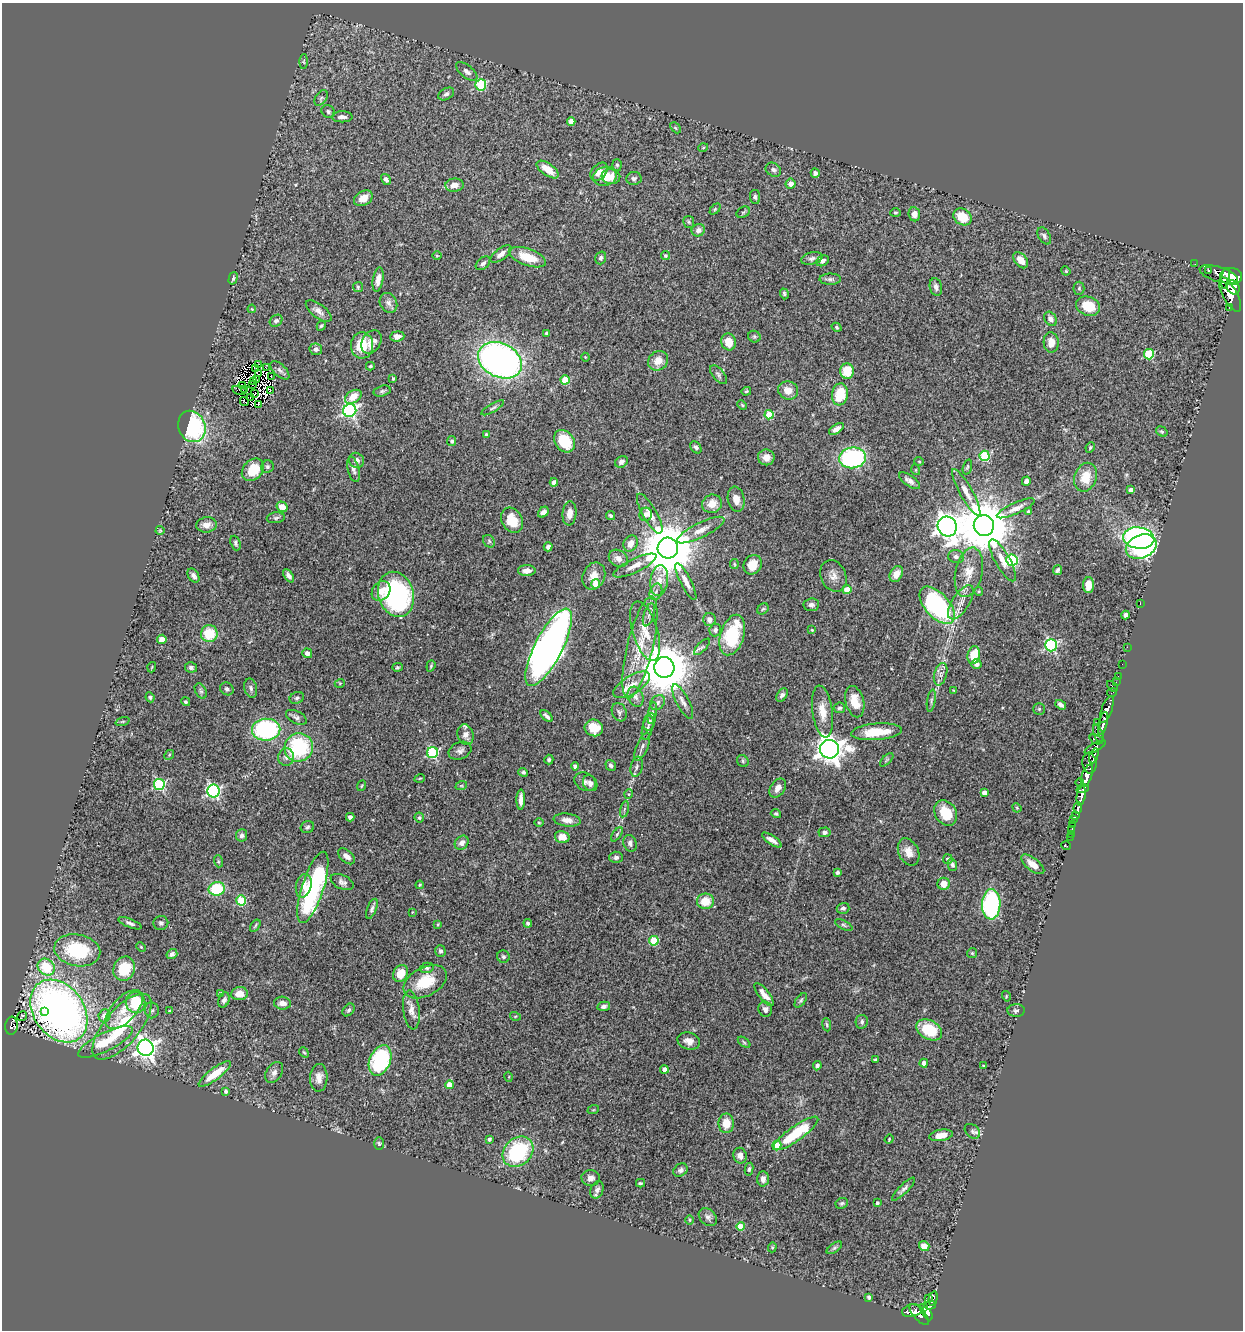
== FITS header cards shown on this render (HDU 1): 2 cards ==
NAXIS1  =                 1241
NAXIS2  =                 1328

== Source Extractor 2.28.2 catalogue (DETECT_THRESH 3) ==
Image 1241 x 1328 px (HDU 1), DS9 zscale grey, 1 PNG px = 1 image px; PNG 1245 x 1332 px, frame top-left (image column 1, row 1328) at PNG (2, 3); each listed source drawn as its Kron ellipse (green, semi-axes under 4 px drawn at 4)
Background 0.614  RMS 0.038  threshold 0.114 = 3 sigma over >= 5 px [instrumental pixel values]
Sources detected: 425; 6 with non-positive FLUX_AUTO (blend fragments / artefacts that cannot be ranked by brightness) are neither listed nor drawn; the other 419 listed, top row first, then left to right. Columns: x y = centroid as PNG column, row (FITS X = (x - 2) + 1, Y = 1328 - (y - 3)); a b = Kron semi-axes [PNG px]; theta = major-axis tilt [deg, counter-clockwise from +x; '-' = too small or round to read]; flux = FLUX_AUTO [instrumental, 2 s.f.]
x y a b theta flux
304 61 7 4 89 3.6
467 72 13 6 -39 11
481 85 5 5 - 170
446 94 8 5 29 7.2
321 98 9 5 57 6.3
328 112 7 6 - 5.7
342 117 10 5 0 10
571 121 4 4 - 21
675 128 6 4 -46 3.3
703 148 5 3 - 2.2
617 165 6 5 - 4.3
548 169 13 6 -35 34
773 170 8 6 -33 7.6
599 172 10 7 51 19
815 173 4 4 - 7.6
605 176 12 9 12 53
611 176 9 7 -9 17
634 178 7 6 - 6.7
386 179 6 4 -58 7.5
791 184 5 5 - 17
454 185 9 6 5 20
755 197 7 5 -82 5.6
363 198 10 7 30 22
715 209 6 4 46 3.6
743 212 7 5 30 4
895 213 5 4 - 3.3
914 214 7 6 - 16
962 217 9 7 -35 54
689 222 6 5 - 4.3
698 230 7 6 - 10
1044 236 9 5 -59 6.8
501 254 12 5 37 14
437 256 5 3 - 2.1
665 256 4 4 - 3.9
527 257 19 8 -20 59
601 258 6 5 - 6.2
812 258 11 6 14 8.5
1021 260 9 6 -51 23
823 261 7 5 28 11
483 263 8 5 42 6.9
1195 264 2 2 - 9.2
1208 270 3 2 - 1.9
1066 271 4 3 - 2.3
1219 274 20 7 -17 380
1231 276 11 8 -8 1900
233 278 6 4 75 4.2
1226 278 10 3 81 930
378 279 12 5 80 18
830 279 10 5 1 6.9
358 287 5 5 - 3.3
936 287 9 6 -77 10
1233 287 8 6 -50 850
1079 288 6 5 - 4.5
784 294 5 4 - 5.1
1230 294 19 7 -62 2000
388 303 10 8 -63 12
1088 306 12 9 -21 60
1229 307 3 3 - 56
252 309 4 3 - 2.2
319 311 15 7 -37 14
1050 319 7 5 -58 11
276 321 7 5 40 6.7
321 326 5 4 - 3.4
836 327 5 4 - 3.7
547 333 4 3 - 4.3
397 336 7 5 6 13
754 337 6 5 - 4.2
371 342 13 9 59 18
729 342 9 7 -74 35
1051 342 10 7 -87 22
362 345 13 11 88 62
316 349 6 6 - 8.7
1149 354 5 5 - 150
585 357 4 3 - 2.2
500 360 23 17 -26 1200
658 361 10 9 - 31
259 364 3 2 - 1.9
370 366 4 3 - 4
266 367 2 2 - 2
256 368 2 2 - 2.6
280 370 12 6 -43 8.6
847 371 7 7 - 58
259 374 4 2 - 1.5
719 375 11 5 -50 7.2
271 377 2 2 - 1.1
393 378 3 3 - 3.7
257 380 3 2 - 1.7
565 380 4 4 - 75
253 382 4 3 - 5
242 385 3 2 - 2.8
252 385 3 2 - 3.4
245 389 3 2 - 2.2
239 390 7 2 -14 0.76
788 390 10 9 - 25
270 391 3 2 - 2.5
382 391 9 5 15 5.9
746 391 5 3 - 3.1
255 394 3 2 - 0.6
840 394 11 8 81 85
353 397 9 6 32 43
251 398 3 2 - 0.43
244 402 5 2 - 2.7
258 404 3 2 - 4.9
742 405 5 3 - 2.8
493 408 13 4 31 5.9
350 410 7 6 - 540
769 415 4 4 - 83
192 426 16 13 -67 280
836 429 8 4 35 14
1162 431 6 4 -33 3.5
486 435 3 3 - 5.4
452 441 5 4 - 4.6
564 441 12 9 -51 95
696 447 7 5 -52 6.1
1090 447 5 3 - 3.1
985 456 5 5 - 160
766 457 8 8 - 19
853 458 13 10 7 380
356 460 8 7 - 12
919 461 5 3 - 1.9
621 462 7 5 31 9
267 467 6 6 - 5.1
967 467 8 3 74 3.3
353 469 13 6 -76 9.6
253 470 12 9 46 64
916 470 5 3 - 2
1086 477 15 11 69 54
909 481 12 5 -34 11
1026 481 5 4 - 9.5
554 482 4 4 - 20
1131 490 4 4 - 10
966 492 26 6 -61 26
736 499 13 8 -79 26
712 504 10 9 - 29
282 507 6 5 - 22
1016 508 20 5 24 18
1028 511 4 4 - 4
543 512 6 4 42 11
570 513 12 7 84 21
646 514 7 6 - 8.2
650 514 22 7 -60 25
611 516 5 4 - 4.5
276 518 9 5 7 5.4
512 520 13 10 -61 47
207 525 10 7 8 19
947 526 10 9 - 2400
984 526 10 10 - 17000
160 530 4 4 - 2.4
701 530 26 7 26 29
1139 538 15 10 -6 590
489 541 7 5 -47 4.7
235 543 7 5 -69 5.3
631 543 8 7 - 24
548 547 4 4 - 8.7
1141 547 16 11 24 710
668 548 10 10 - 18000
956 557 8 6 -12 9.2
618 558 10 8 -34 16
1003 560 24 7 -61 27
1012 560 6 5 - 180
734 564 5 4 - 2.9
753 565 10 8 58 37
635 566 23 6 26 23
1058 570 5 4 - 5
527 571 9 5 1 15
969 572 25 13 77 46
896 574 8 6 62 25
193 576 8 5 -58 8.7
289 576 7 4 -55 9
594 576 14 11 66 30
833 576 16 12 -64 21
659 581 15 9 83 26
686 582 20 5 -63 18
596 584 5 4 - 34
1088 585 8 5 89 31
847 590 4 4 - 42
381 591 11 8 51 24
979 591 4 4 - 3.5
656 592 8 6 67 9
396 594 23 17 -72 450
961 602 19 8 57 27
1140 604 3 2 - 72
811 605 8 6 8 8.9
937 605 22 12 -48 390
763 609 6 5 - 3.9
649 615 12 5 72 10
1125 615 4 4 - 9.3
709 620 6 6 - 11
715 630 6 5 - 5.8
812 630 3 3 - 2.6
645 631 31 12 -73 51
209 634 8 8 - 72
732 635 21 11 72 150
162 639 5 4 - 15
1051 645 6 6 - 350
549 647 43 14 63 1900
640 647 52 13 76 100
702 647 10 4 46 6.4
1127 647 3 2 - 3.6
307 653 5 4 - 13
974 655 9 6 80 61
976 664 5 4 - 10
1122 664 2 2 - 4.6
431 666 6 4 70 3.4
152 667 5 3 - 2
191 667 6 5 - 6
397 667 5 4 - 3.5
664 667 10 10 - 13000
941 674 11 6 73 12
1118 676 2 2 - 6.9
1116 682 3 2 - 1.9
340 683 5 3 - 2
632 685 21 9 31 31
1112 686 6 2 -45 36
251 688 10 6 -76 7.4
227 689 7 6 - 7.1
954 690 3 3 - 2
201 691 8 5 -60 5.7
1112 693 5 2 - 9
782 695 7 5 53 7.8
150 697 5 4 - 4.5
636 697 10 7 -69 12
297 698 7 5 21 6
683 701 19 6 -63 15
931 701 11 3 80 5.5
186 702 4 4 - 3.9
855 702 16 9 -75 43
658 703 8 6 49 8.3
1061 705 6 4 -36 7.9
839 708 5 5 - 5.3
1039 709 5 5 - 4.2
1107 710 14 5 70 830
822 711 26 10 -82 39
619 712 9 7 -67 7.2
652 713 11 4 80 6.2
547 716 7 3 -42 7.7
296 717 11 6 -27 8.3
123 721 7 3 19 3
649 722 9 5 73 7.7
1097 722 2 2 - 52
1103 723 12 4 77 640
594 728 9 8 - 43
648 728 12 5 76 8.5
266 730 14 11 1 300
876 732 25 8 5 75
1098 734 9 4 -68 400
466 735 10 8 -73 18
1096 739 7 4 -23 290
642 746 15 5 68 11
299 747 14 14 - 220
1095 747 12 4 29 340
829 749 10 9 - 2800
460 751 12 8 23 12
433 753 6 5 - 230
169 755 5 4 - 2.9
1094 756 8 4 71 310
286 757 9 8 - 10
549 760 5 4 - 5
887 760 8 3 45 3.5
743 761 6 5 - 4.6
1089 763 10 7 -82 900
611 765 6 4 -55 6.8
575 766 4 4 - 6.9
637 767 10 6 77 8.7
523 772 5 4 - 4.5
1087 776 11 5 71 1500
420 778 5 3 - 2.4
585 782 11 8 -28 9.5
590 783 8 6 -57 9.1
1080 783 4 3 - 120
159 784 5 5 - 280
361 786 5 3 - 2.3
461 786 6 3 18 2.9
778 788 10 7 54 16
1083 789 6 3 16 350
214 791 6 6 - 500
984 793 4 4 - 21
629 794 5 3 - 2.5
1081 796 9 4 79 480
521 800 10 4 89 17
1017 808 5 4 - 2.8
1078 808 6 4 85 190
624 809 8 3 77 4.8
946 813 13 10 -59 58
776 814 5 4 - 3.6
1076 816 4 3 - 130
350 817 4 4 - 7.2
419 818 5 5 - 6.4
567 820 13 6 -6 18
1073 820 2 2 - 7.3
539 822 5 3 - 2.3
1073 825 3 3 - 23
307 827 7 6 - 5.3
1072 829 3 2 - 5.1
824 832 6 5 - 6.3
617 834 8 4 55 4.2
1071 834 2 2 - 6.2
241 835 6 5 - 7.3
562 837 7 6 - 22
1070 837 3 2 - 3.6
772 840 11 4 -34 14
462 843 8 6 48 11
630 843 8 6 -71 8.5
1066 846 5 2 - 5.1
909 852 14 10 -65 25
347 856 10 6 -41 13
616 857 7 5 2 7.2
948 859 5 4 - 8.6
218 861 6 4 -72 3.1
1033 864 14 6 -38 26
952 865 6 4 -75 6.3
837 872 4 3 - 5.4
342 882 12 7 -26 10
944 884 6 6 - 24
420 885 4 3 - 2.5
304 886 12 7 77 19
313 887 37 11 72 360
217 889 8 6 11 120
241 900 5 5 - 140
705 901 8 8 - 46
991 904 15 9 88 310
843 908 6 5 - 6.4
372 909 10 4 68 6.6
412 912 2 2 - 1.8
130 923 12 4 -21 7.9
161 923 7 7 - 6.1
528 923 4 4 - 6.7
438 924 4 3 - 2.3
844 925 9 4 -26 4.8
255 926 7 3 55 3.3
654 941 5 5 - 100
141 947 5 3 - 2.4
77 950 23 15 -11 160
440 951 6 5 - 6
972 953 5 4 - 3.2
172 954 6 5 - 8
503 957 6 6 - 5.9
46 967 9 8 - 80
427 968 7 5 14 4.8
124 969 12 10 66 84
401 973 9 7 57 40
425 982 23 14 28 82
220 994 4 4 - 6.8
239 994 8 6 7 22
764 995 14 5 -51 21
1006 996 5 3 - 2
224 1000 8 5 70 8.5
801 1000 8 4 52 4.8
135 1003 10 10 - 93
282 1003 8 6 -5 18
604 1006 6 4 11 7.7
765 1009 8 6 -70 10
124 1010 24 12 47 45
152 1010 8 7 - 6.9
349 1010 7 5 51 5
411 1010 19 8 -82 20
1016 1010 9 6 3 6.9
59 1011 34 25 -54 1500
169 1011 3 3 - 2.2
45 1012 3 3 - 20
22 1016 5 3 - 3.9
104 1016 6 6 - 20
515 1016 5 3 - 2.5
862 1022 7 6 - 6.9
827 1025 7 4 -82 3.7
11 1026 9 6 84 100
122 1027 40 17 49 160
929 1030 14 9 -29 100
689 1041 11 8 -17 18
105 1042 30 9 27 66
744 1042 7 3 -38 3.8
146 1048 8 8 - 1400
304 1052 5 3 - 3
380 1060 16 10 67 230
875 1060 4 3 - 3.8
924 1063 4 4 - 15
983 1065 4 2 - 1.8
817 1066 4 4 - 7.3
664 1069 4 4 - 14
274 1072 11 7 56 11
215 1074 20 5 37 57
509 1077 5 3 - 2.1
319 1078 14 8 87 22
449 1085 4 4 - 30
226 1091 4 3 - 7.6
593 1110 6 3 18 2.4
726 1123 10 7 89 42
972 1131 9 6 -41 7.3
796 1133 27 7 35 140
941 1135 12 5 10 28
489 1139 4 3 - 6.6
889 1139 5 3 - 2.3
379 1144 6 4 90 4.7
777 1145 4 4 - 68
518 1152 17 13 43 210
740 1156 8 6 -68 15
749 1169 6 4 81 5.1
680 1170 7 6 - 7
591 1178 9 8 - 13
763 1179 7 6 - 14
641 1183 4 3 - 3.9
903 1189 15 4 45 8.9
597 1190 9 6 71 12
842 1203 6 5 - 4.9
877 1203 3 3 - 6.5
708 1217 10 7 -42 8.9
690 1220 5 3 - 2.2
740 1226 4 4 - 48
924 1246 5 4 - 24
772 1247 5 4 - 3
834 1248 9 4 35 5.4
869 1297 4 3 - 5.2
933 1298 7 3 77 85
928 1299 3 2 - 6.5
930 1305 6 4 4 170
923 1308 4 3 - 64
912 1311 10 6 12 310
927 1313 7 4 -59 280
919 1314 13 5 -48 480
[6 non-positive-flux detections neither listed nor drawn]